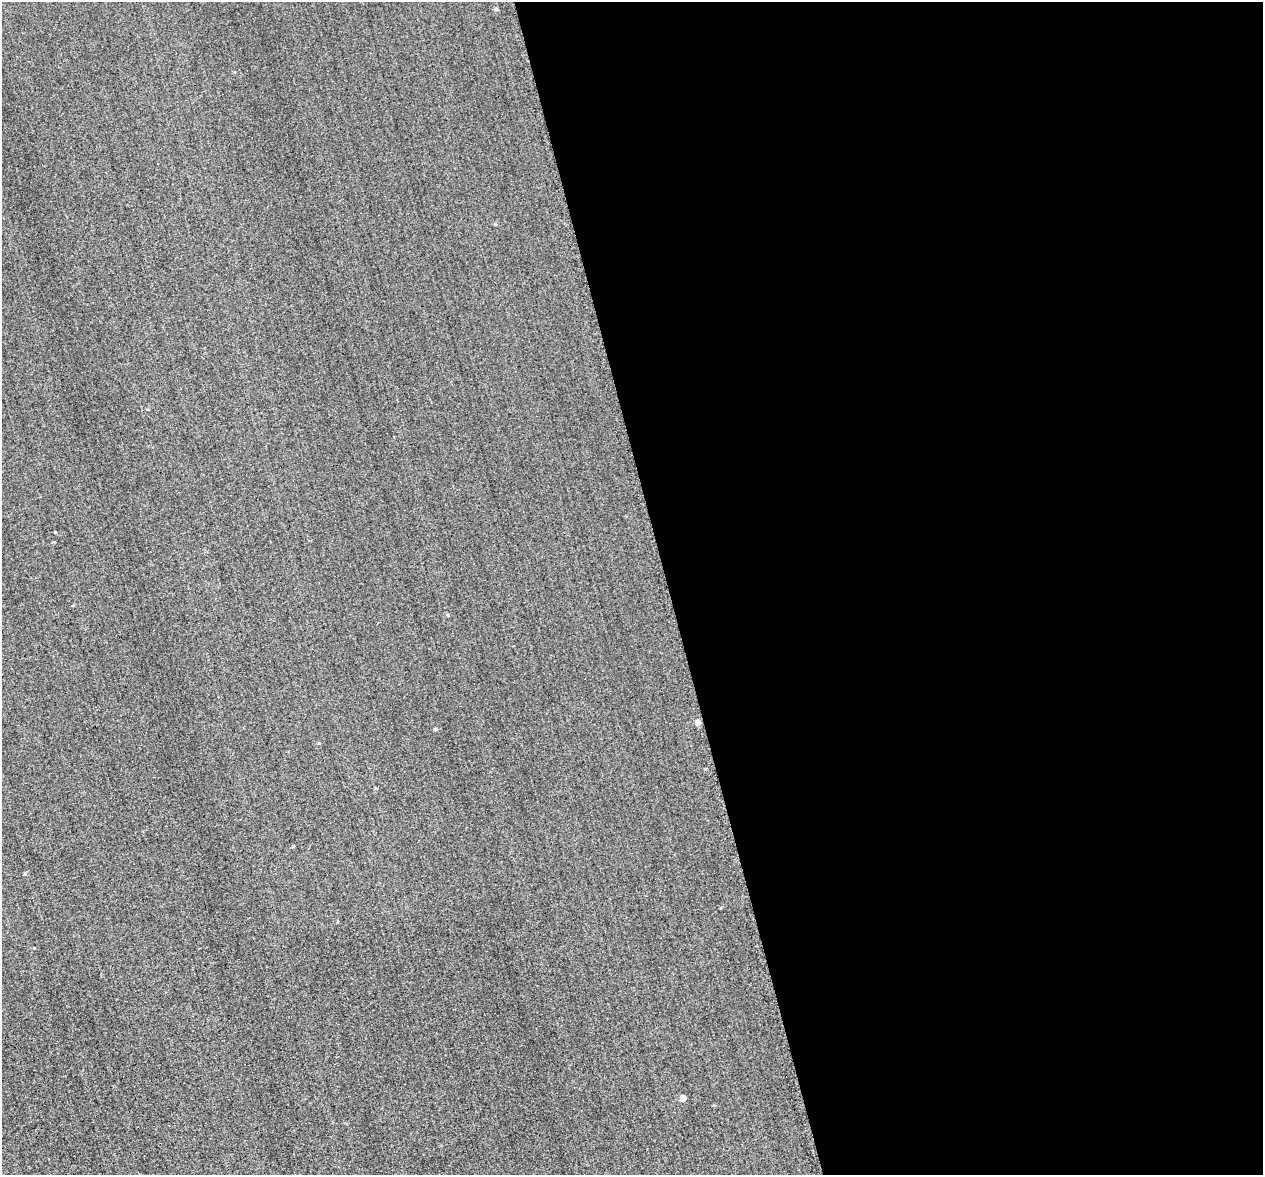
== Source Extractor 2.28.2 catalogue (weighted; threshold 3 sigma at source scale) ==
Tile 8 of 4 x 4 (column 4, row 2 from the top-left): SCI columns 3853-5113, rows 2836-4008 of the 5399 x 5373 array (HDU 1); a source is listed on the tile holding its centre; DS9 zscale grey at full resolution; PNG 1265 x 1177 px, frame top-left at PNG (2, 2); no overlay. Shown black and unused: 47% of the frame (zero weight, under 2 of 3 exposures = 12% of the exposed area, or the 3 px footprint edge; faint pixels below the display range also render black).
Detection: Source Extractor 2.28.2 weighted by HDU 2 'WHT'; one run over the whole footprint, this tile lists its part. Background 0.287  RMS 3.4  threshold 15.4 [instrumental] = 3 sigma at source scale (4.5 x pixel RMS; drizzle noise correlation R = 1.50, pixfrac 1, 0.05/0.05 arcsec/px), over >= 5 px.
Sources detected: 10; all 10 listed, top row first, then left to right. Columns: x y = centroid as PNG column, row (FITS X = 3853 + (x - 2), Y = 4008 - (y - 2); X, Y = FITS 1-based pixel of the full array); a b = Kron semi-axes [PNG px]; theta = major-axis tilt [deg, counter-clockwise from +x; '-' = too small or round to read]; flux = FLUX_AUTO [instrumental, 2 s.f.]
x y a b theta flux
496 9 5 4 - 480
55 532 3 3 - 290
698 722 5 5 - 2300
435 729 4 4 - 360
319 743 4 3 - 260
705 769 3 3 - 280
375 788 5 3 - 310
25 873 4 4 - 410
34 948 3 3 - 270
683 1098 5 4 - 3100